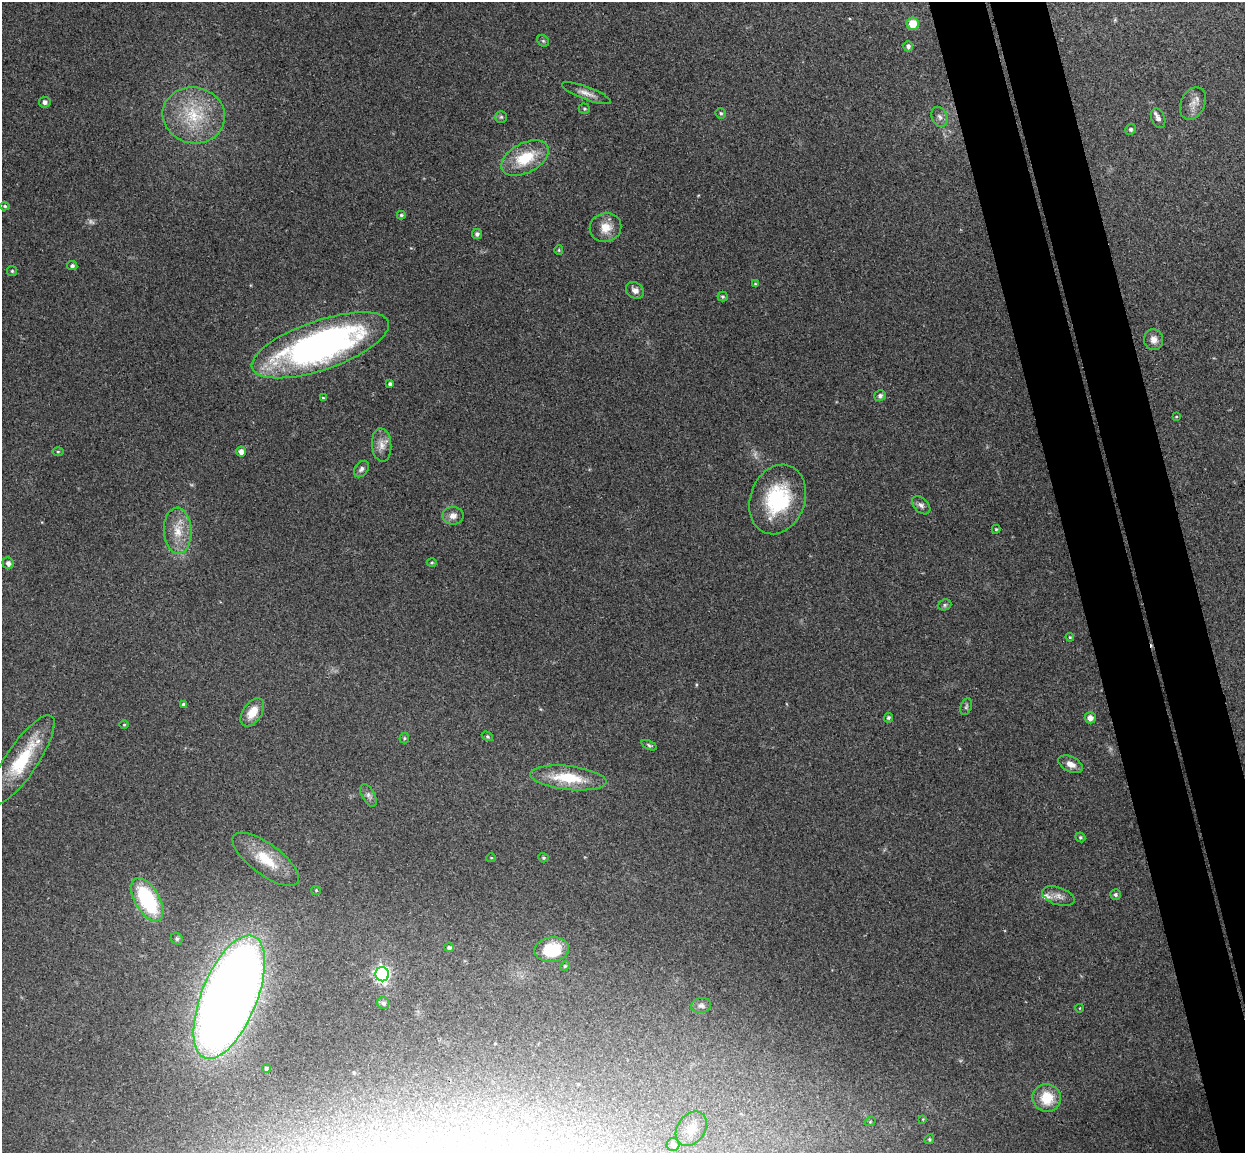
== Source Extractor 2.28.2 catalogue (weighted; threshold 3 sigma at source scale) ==
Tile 6 of 4 x 4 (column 2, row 2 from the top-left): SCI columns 1300-2542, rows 2457-3607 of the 5086 x 5029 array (HDU 1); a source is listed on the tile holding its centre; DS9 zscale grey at full resolution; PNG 1247 x 1155 px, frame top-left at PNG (2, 2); each listed source drawn as its Kron ellipse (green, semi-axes under 4 px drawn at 4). Shown black and unused: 8% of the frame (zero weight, under 3 of 4 exposures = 5% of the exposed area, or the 3 px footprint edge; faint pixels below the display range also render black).
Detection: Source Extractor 2.28.2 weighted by HDU 2 'WHT'; one run over the whole footprint, this tile lists its part. Background 0.0705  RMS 0.0075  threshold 0.0339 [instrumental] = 3 sigma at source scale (4.5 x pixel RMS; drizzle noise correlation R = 1.50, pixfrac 1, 0.05/0.05 arcsec/px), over >= 5 px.
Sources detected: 83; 1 too faint to see at this stretch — neither listed nor drawn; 2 inside a brighter listed object's ellipse — not listed separately; the other 80 listed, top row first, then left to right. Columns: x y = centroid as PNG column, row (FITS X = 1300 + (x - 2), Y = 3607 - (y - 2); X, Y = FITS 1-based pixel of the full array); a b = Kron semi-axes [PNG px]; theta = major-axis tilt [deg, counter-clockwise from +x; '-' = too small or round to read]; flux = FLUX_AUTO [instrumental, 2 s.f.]
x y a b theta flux
912 24 6 6 - 13
543 41 6 5 - 1.2
908 46 5 5 - 2.3
586 93 26 6 -21 5.7
45 102 6 5 - 2.6
1193 103 17 12 64 6.9
584 109 6 5 - 1.2
721 113 5 5 - 1.3
194 115 31 28 -14 42
501 117 6 6 - 1.4
940 117 10 7 -66 3.1
1158 118 10 6 -66 3.3
1131 129 5 5 - 1.2
525 158 25 15 28 29
5 206 5 4 - 1
401 215 4 3 - 1.1
606 227 16 14 20 11
477 234 5 5 - 2.1
559 250 5 4 - 0.92
72 266 5 4 - 1.9
12 271 5 5 - 1
755 284 4 4 - 1
635 290 10 7 -34 4.1
723 297 5 5 - 1.1
1154 340 10 9 - 5.3
320 345 72 24 19 300
390 384 4 4 - 1.7
880 396 6 5 - 2.3
323 398 4 3 - 0.82
1176 417 4 3 - 0.54
382 445 17 9 -86 6.7
58 452 6 4 0 0.91
241 452 5 5 - 4.2
361 469 9 6 52 2.6
778 499 36 27 69 58
921 505 11 7 -44 2.9
453 516 10 9 - 5
996 529 4 4 - 0.93
178 531 23 14 -87 15
8 563 6 5 - 3.1
432 563 5 3 - 0.84
945 605 7 5 22 1.4
1070 637 4 3 - 0.86
183 704 4 4 - 1.9
966 707 8 5 70 1.6
252 712 16 9 55 12
888 718 5 4 - 1.3
1090 718 5 5 - 4.4
124 725 5 3 - 0.67
487 736 6 4 -31 0.96
404 738 5 4 - 1.1
649 745 8 4 -24 1.3
22 760 53 16 56 43
1071 764 13 7 -25 5.9
568 778 38 12 -6 30
368 795 12 6 -61 2.9
1080 837 5 4 - 1.3
491 858 5 4 - 0.76
543 858 5 4 - 1.1
266 859 39 15 -36 25
316 890 4 4 - 0.89
1115 895 5 5 - 1.5
1058 896 17 9 -19 5.5
147 900 24 12 -60 70
177 939 6 5 - 1.6
449 948 5 4 - 1.8
552 949 17 12 9 31
565 966 5 4 - 0.85
382 974 7 6 - 210
229 997 66 28 68 1200
383 1003 6 6 - 2.4
701 1006 10 7 10 2.5
1080 1008 4 3 - 0.52
266 1068 4 4 - 1.8
1047 1098 14 14 - 20
923 1119 4 4 - 0.63
870 1122 5 3 - 0.74
691 1129 18 14 55 9.8
929 1139 5 4 - 0.9
673 1145 6 6 - 3.8